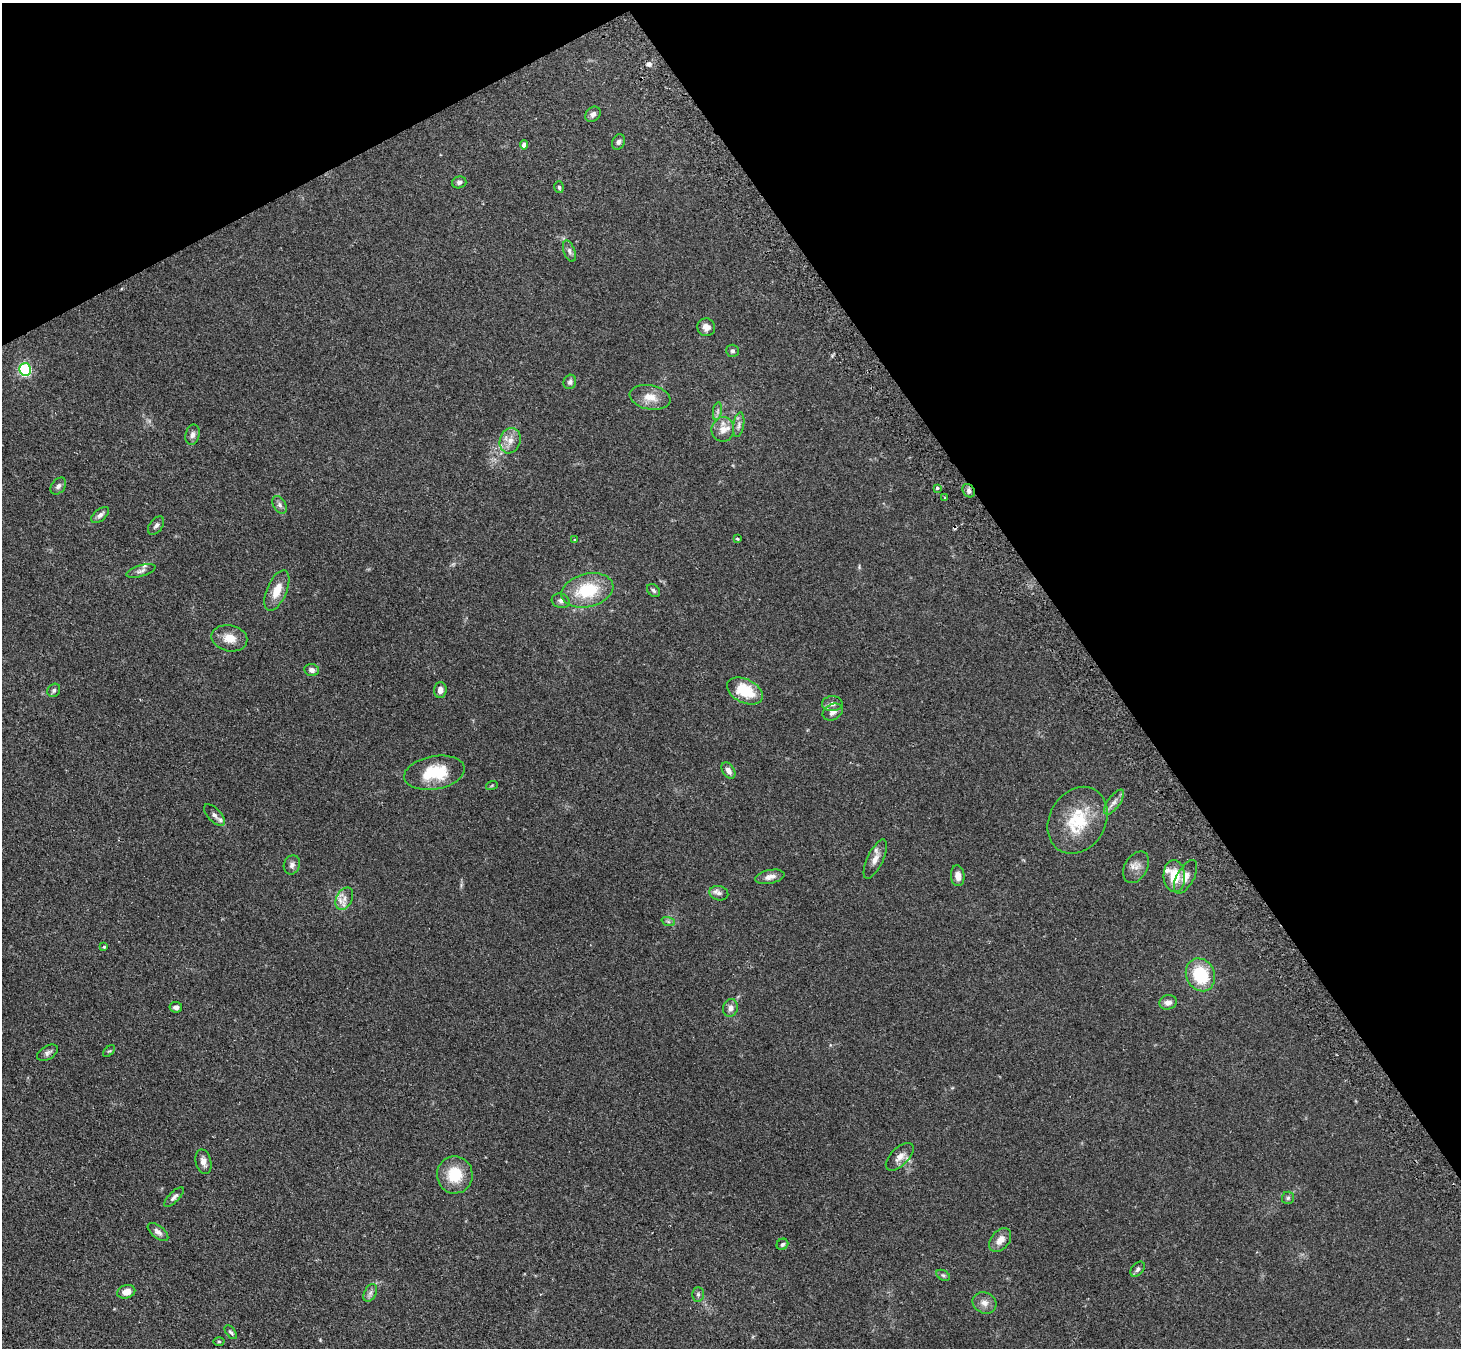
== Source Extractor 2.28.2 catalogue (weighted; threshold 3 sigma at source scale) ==
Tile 3 of 4 x 4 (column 3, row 1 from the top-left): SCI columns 2950-4408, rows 4209-5554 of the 5898 x 5865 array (HDU 1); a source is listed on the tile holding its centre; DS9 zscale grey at full resolution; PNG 1463 x 1350 px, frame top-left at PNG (2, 3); each listed source drawn as its Kron ellipse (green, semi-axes under 4 px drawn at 4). Shown black and unused: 31% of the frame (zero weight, under 2 of 3 exposures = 3% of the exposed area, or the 3 px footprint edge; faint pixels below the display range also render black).
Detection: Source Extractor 2.28.2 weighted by HDU 2 'WHT'; one run over the whole footprint, this tile lists its part. Background 0.0955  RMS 0.0063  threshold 0.0281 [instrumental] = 3 sigma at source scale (4.5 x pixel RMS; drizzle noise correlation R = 1.50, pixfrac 1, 0.05/0.05 arcsec/px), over >= 5 px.
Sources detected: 81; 2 cosmic-ray / hot-pixel residue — neither listed nor drawn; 3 inside a brighter listed object's ellipse — not listed separately; the other 76 listed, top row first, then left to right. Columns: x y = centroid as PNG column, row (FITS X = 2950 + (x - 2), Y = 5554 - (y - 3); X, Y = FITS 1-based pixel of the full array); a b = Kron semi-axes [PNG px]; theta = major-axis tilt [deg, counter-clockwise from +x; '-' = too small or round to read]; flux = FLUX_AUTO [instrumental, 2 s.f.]
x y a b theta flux
593 114 8 6 46 2.2
618 142 8 6 66 1.6
524 145 4 4 - 2.9
459 182 7 6 - 1.5
559 187 6 4 -73 1.2
569 251 11 5 -69 2
706 327 9 8 - 3.6
732 351 6 6 - 1.5
25 369 6 6 - 90
570 382 7 6 - 1.9
650 397 21 12 -10 7.9
717 411 9 4 81 1.5
739 425 12 5 81 2.2
723 429 12 11 - 5.7
192 435 10 7 76 2.3
510 441 13 10 70 5.3
58 486 9 6 51 2.1
937 488 3 3 - 2.4
969 491 7 5 -56 1.9
945 498 3 2 - 0.63
280 505 9 6 -58 2
100 515 10 5 39 2.3
156 525 10 6 53 1.7
737 539 4 3 - 0.68
575 540 3 3 - 0.74
141 571 15 5 16 2.2
587 590 26 16 14 27
653 590 7 5 -46 1.2
277 591 21 10 67 8.8
561 601 9 7 -18 2.3
229 638 18 13 -11 8.3
312 670 7 6 - 2.8
54 690 7 6 - 1.4
440 690 8 6 87 3.3
745 691 19 11 -26 19
832 704 10 7 2 2.7
833 712 10 8 28 3.4
728 771 9 6 -56 3.1
434 773 30 16 10 23
492 785 6 4 20 0.68
1114 802 14 6 54 3.2
214 815 13 6 -45 2.5
1078 820 35 28 60 28
875 859 21 8 65 4.9
292 865 10 8 71 2.4
1136 867 17 11 60 4.8
958 876 10 7 -85 3.9
1174 876 16 11 -85 14
770 877 15 6 11 3.9
1185 877 18 8 61 5.3
719 893 9 7 -14 2.3
344 899 12 8 62 4.1
668 921 7 4 -19 1.2
104 947 4 4 - 0.67
1200 975 17 14 -65 27
1168 1002 9 7 17 3.2
176 1007 6 5 - 2.4
730 1008 9 7 73 3
109 1051 7 4 43 0.91
47 1053 11 6 30 2.1
900 1157 17 9 45 4.6
203 1162 12 7 -75 3.4
455 1175 19 18 - 17
174 1197 13 5 45 2.1
1288 1198 6 6 - 1.2
158 1232 12 6 -39 2.5
1000 1240 13 9 50 5.5
782 1244 6 5 - 1.2
1138 1269 9 6 51 1.6
943 1275 7 5 -30 1
126 1292 9 6 17 5.2
370 1293 9 6 61 1.9
698 1294 7 6 - 1.4
984 1303 12 10 -26 4
231 1332 8 4 -51 1.1
219 1341 5 3 - 0.66
Overlapping masked pixels (flux is a lower limit): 1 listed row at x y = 969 491